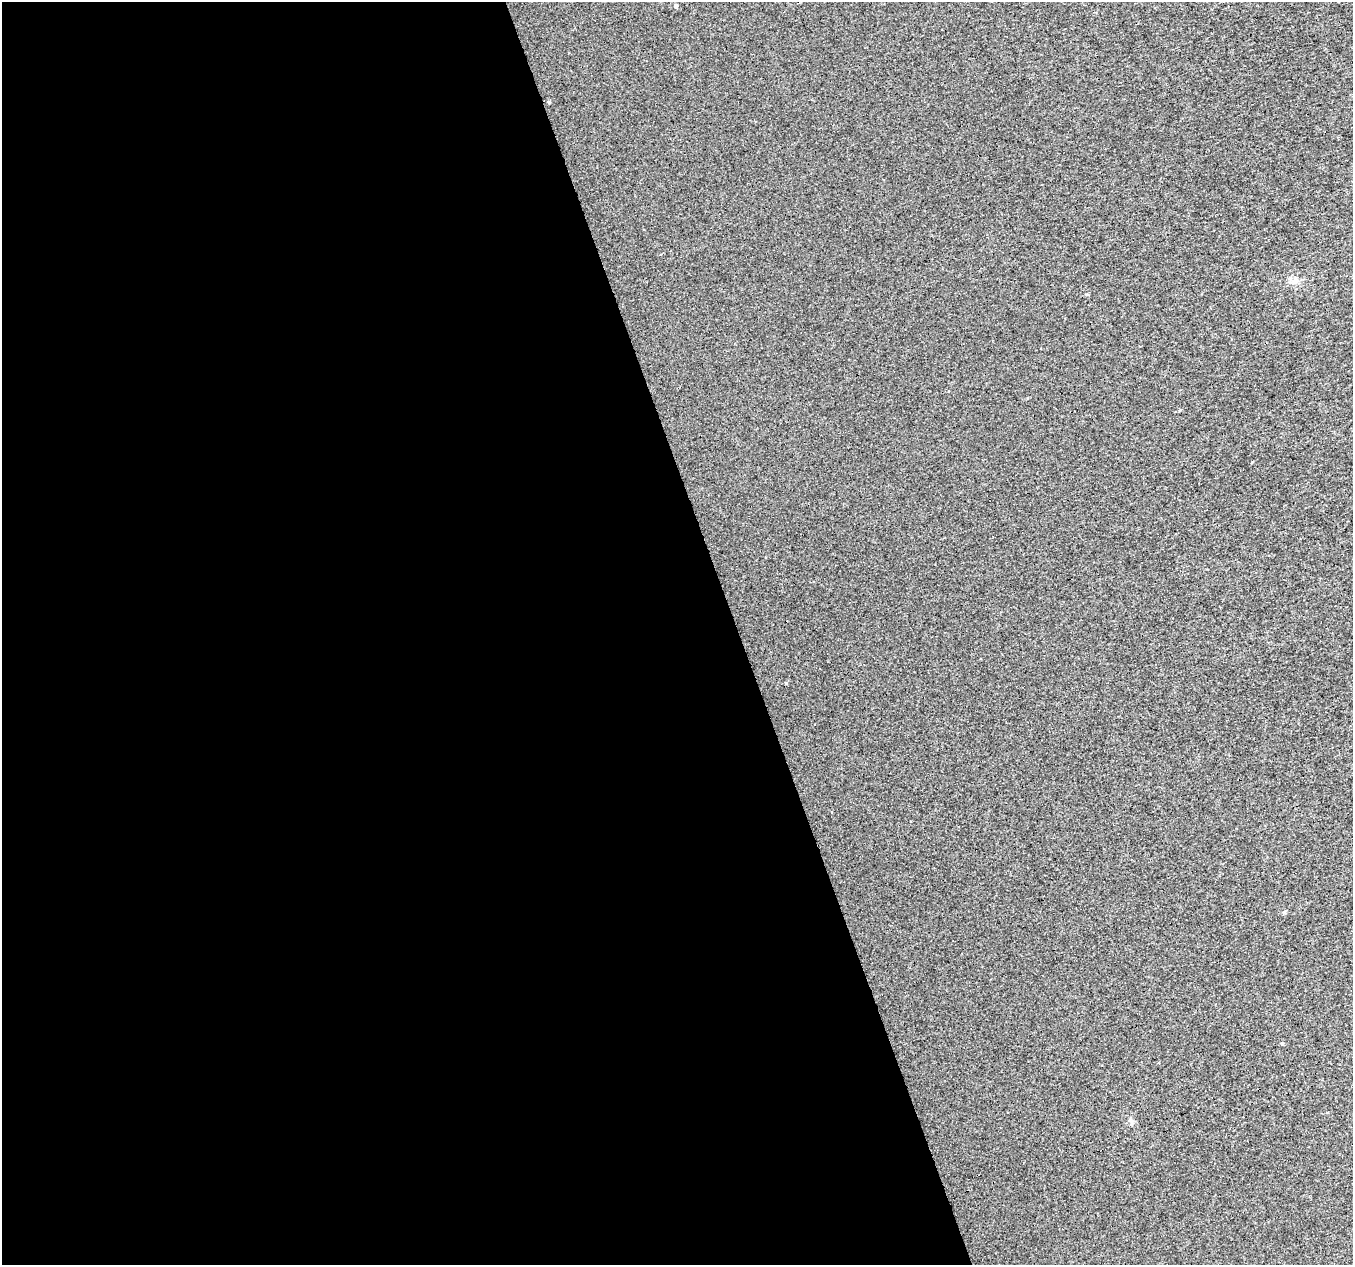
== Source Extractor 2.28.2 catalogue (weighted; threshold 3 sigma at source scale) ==
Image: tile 9 of 4 x 4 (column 1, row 3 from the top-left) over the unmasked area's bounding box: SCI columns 1-1351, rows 1326-2588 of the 5405 x 5232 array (HDU 1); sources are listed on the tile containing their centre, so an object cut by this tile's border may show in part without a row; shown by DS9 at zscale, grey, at full resolution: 1 PNG px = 1 image px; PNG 1355 x 1267 px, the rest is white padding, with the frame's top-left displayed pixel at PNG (2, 2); no overlay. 55% of this frame is shown black and not used: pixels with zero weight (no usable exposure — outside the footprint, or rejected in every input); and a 3 px margin inside the footprint's outer edge (the drizzle kernel's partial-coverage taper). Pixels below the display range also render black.
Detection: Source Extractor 2.28.2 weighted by HDU 2 'WHT'; one run over the whole footprint, this tile lists its part. Background 0.00189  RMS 0.019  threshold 0.0866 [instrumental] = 3 sigma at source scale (4.5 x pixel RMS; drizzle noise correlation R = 1.50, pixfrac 1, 0.0396/0.0396 arcsec/px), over >= 5 px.
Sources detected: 10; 3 cosmic-ray / hot-pixel residue — not listed; the other 7 listed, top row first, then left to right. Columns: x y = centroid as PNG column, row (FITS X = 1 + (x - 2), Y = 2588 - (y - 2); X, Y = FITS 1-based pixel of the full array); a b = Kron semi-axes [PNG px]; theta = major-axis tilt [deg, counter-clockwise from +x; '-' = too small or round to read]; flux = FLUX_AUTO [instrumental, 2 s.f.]
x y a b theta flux
676 6 5 4 - 2.7
549 102 4 3 - 2.1
1295 281 8 8 - 8.2
1087 294 5 3 - 1.9
1180 410 5 3 - 1.3
1284 912 5 5 - 3.2
1282 1044 4 4 - 2